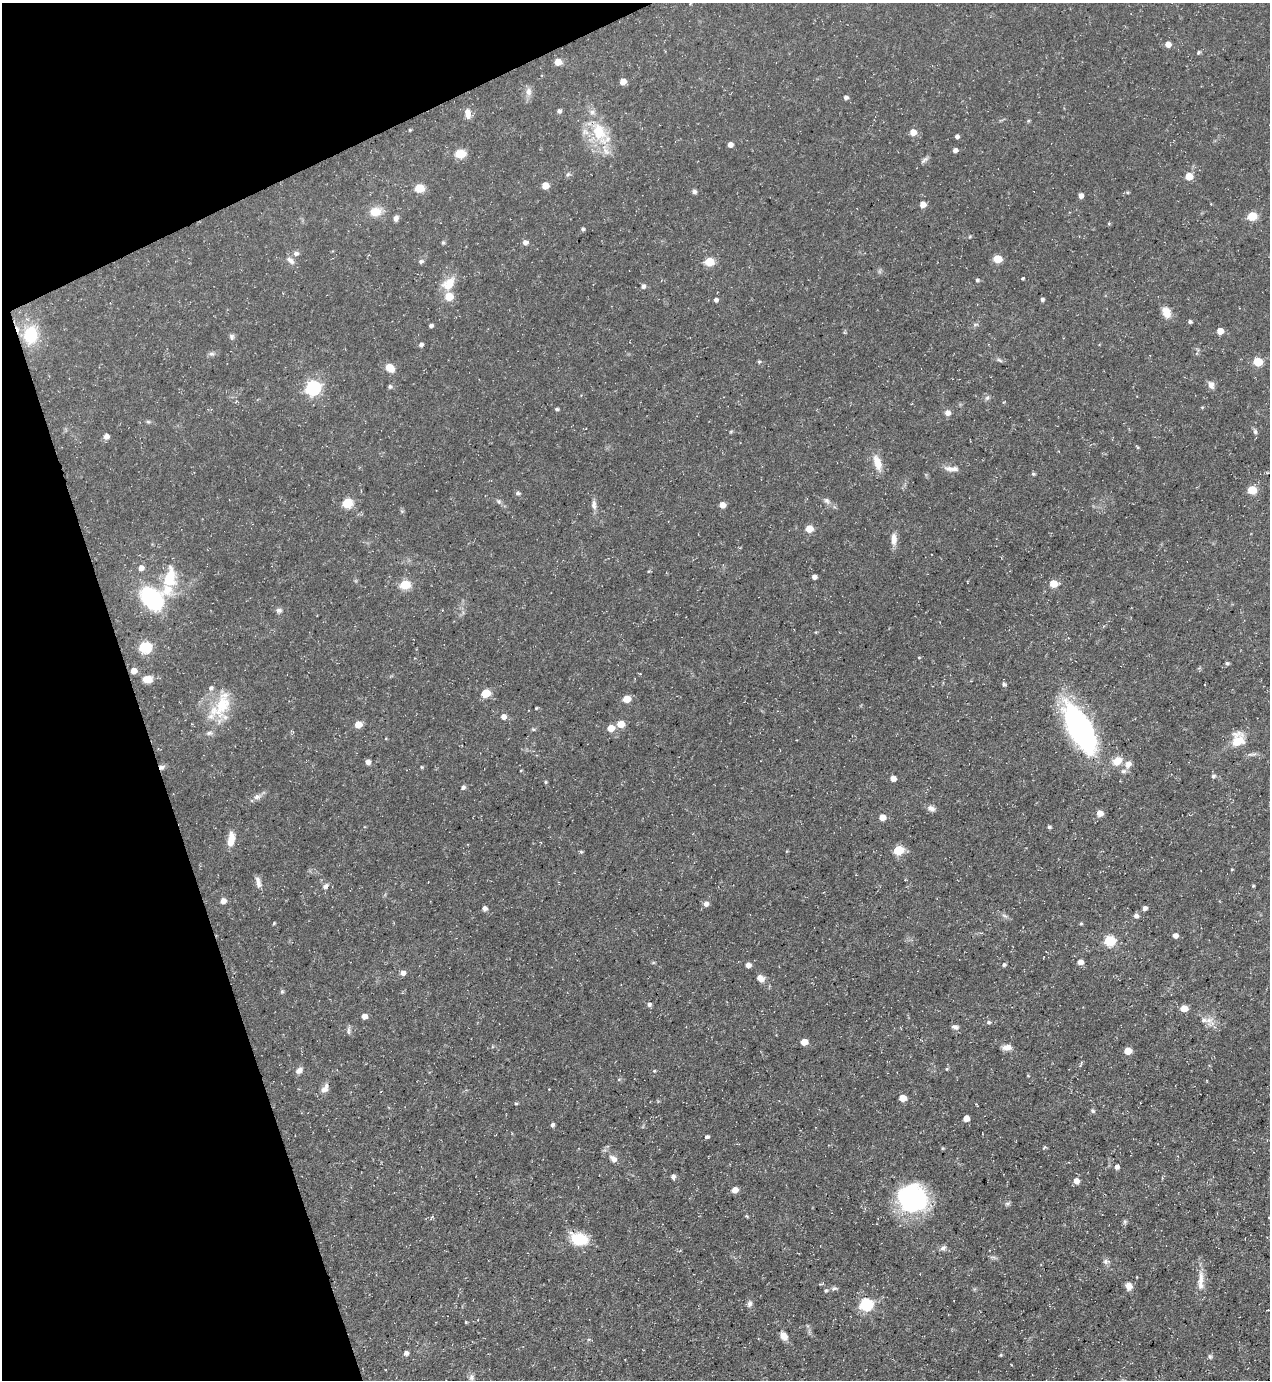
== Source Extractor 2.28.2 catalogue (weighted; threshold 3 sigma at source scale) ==
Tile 5 of 4 x 4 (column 1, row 2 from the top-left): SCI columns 279-1546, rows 2759-4136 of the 5500 x 5515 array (HDU 1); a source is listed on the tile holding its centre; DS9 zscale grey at full resolution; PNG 1272 x 1382 px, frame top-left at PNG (2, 3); no overlay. Shown black and unused: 17% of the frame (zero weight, under 3 of 5 exposures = <1% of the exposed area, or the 3 px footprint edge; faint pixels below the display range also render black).
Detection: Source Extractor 2.28.2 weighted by HDU 2 'WHT'; one run over the whole footprint, this tile lists its part. Background 0.0362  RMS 0.004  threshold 0.018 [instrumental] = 3 sigma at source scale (4.5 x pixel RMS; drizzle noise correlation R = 1.50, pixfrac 1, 0.05/0.05 arcsec/px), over >= 5 px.
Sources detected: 199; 8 inside a brighter listed object's ellipse — not listed separately; the other 191 listed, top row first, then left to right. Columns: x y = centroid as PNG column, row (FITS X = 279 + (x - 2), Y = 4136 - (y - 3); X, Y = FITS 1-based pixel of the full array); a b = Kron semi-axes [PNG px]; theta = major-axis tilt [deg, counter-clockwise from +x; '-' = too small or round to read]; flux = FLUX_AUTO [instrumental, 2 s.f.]
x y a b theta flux
1168 44 5 5 - 3.3
1199 52 5 4 - 0.7
558 62 5 5 - 5.2
623 81 5 5 - 4.5
528 91 11 9 90 2.2
846 97 5 4 - 1.1
559 111 4 4 - 1.1
467 114 12 7 -84 2.7
1028 121 5 4 - 0.48
410 130 4 3 - 0.42
599 132 28 20 -69 16
913 132 5 5 - 4.5
957 136 5 4 - 0.97
730 145 5 4 - 2.1
955 150 5 4 - 1.6
460 154 11 8 4 5.8
924 160 14 5 38 1.2
568 174 7 5 44 0.82
1189 176 5 5 - 7.3
545 186 5 5 - 6.2
419 188 6 5 - 16
694 192 6 5 - 1.1
1127 192 5 3 - 0.39
1081 196 4 4 - 2.2
923 204 5 5 - 3.9
375 212 15 11 9 5.3
1252 216 6 5 - 16
396 218 7 5 71 1.4
1109 223 5 4 - 0.41
583 229 5 4 - 0.77
443 242 5 5 - 0.58
525 242 6 5 - 1.7
296 253 7 6 - 1.3
997 259 5 5 - 12
290 260 13 7 -40 1.9
421 261 7 6 - 0.93
709 262 6 5 - 13
1023 278 4 3 - 0.42
977 280 4 4 - 0.78
449 284 20 14 45 6.6
643 286 5 5 - 1.4
449 296 5 5 - 11
1042 299 4 4 - 0.95
716 300 4 4 - 1.3
1166 312 14 9 -67 4.1
1190 322 4 4 - 0.85
975 324 8 4 9 0.77
431 325 4 3 - 0.96
1220 331 5 5 - 4.9
30 335 18 14 83 14
232 337 8 6 -80 0.98
421 345 5 4 - 1.1
211 354 8 6 -1 1
999 360 9 3 -33 0.76
759 362 5 4 - 0.57
1258 362 5 5 - 15
390 368 10 7 -37 5
1211 385 10 7 -75 2.1
390 386 5 5 - 0.87
313 388 7 6 - 84
987 398 7 4 58 0.8
557 409 4 3 - 0.76
947 413 6 6 - 2.4
148 422 6 4 -2 0.59
731 431 6 3 20 0.42
1255 432 7 6 - 0.91
106 436 6 5 - 2.1
877 463 18 9 -71 5.5
951 469 22 7 -4 2.7
1033 474 5 4 - 0.61
1252 490 5 5 - 13
518 493 5 5 - 0.93
499 501 7 6 - 0.87
827 501 8 7 - 1.2
347 503 6 5 - 22
594 505 13 7 -85 2
722 505 5 5 - 3.4
809 529 5 5 - 7.6
894 539 17 8 -88 3
141 568 6 5 - 2.5
649 571 5 4 - 0.43
814 577 4 4 - 1.8
169 578 29 17 81 14
1053 584 6 5 - 7.3
405 585 6 5 - 21
152 598 18 13 -46 51
279 610 8 6 -1 1.2
816 632 5 3 - 0.31
145 647 6 6 - 38
919 657 4 3 - 0.32
1227 663 5 4 - 0.77
133 671 5 5 - 3.4
147 679 11 8 -3 3.4
1004 684 5 5 - 0.81
486 693 6 5 - 15
626 699 5 5 - 7.3
222 705 45 19 68 17
536 708 3 3 - 0.38
503 717 5 5 - 2.4
358 724 6 5 - 4.7
621 724 6 5 - 6.1
611 728 5 5 - 5.5
533 729 6 4 5 0.57
1080 729 50 20 -62 90
1238 740 18 14 72 7.8
1117 761 12 9 36 4.8
368 762 6 5 - 1.5
1128 764 11 9 62 2.5
162 767 8 6 22 1.2
422 767 5 3 - 0.38
521 770 4 2 - 0.28
1213 776 5 5 - 0.84
893 778 6 6 - 1.8
546 782 4 4 - 0.46
463 787 5 5 - 0.94
257 797 12 6 27 1.9
931 808 10 7 -23 1.8
1100 813 6 5 - 3.2
882 817 5 5 - 4.2
1049 827 4 4 - 0.68
231 840 18 8 82 4.9
898 850 6 5 - 18
787 851 5 3 - 0.32
581 852 4 4 - 0.58
1232 869 3 3 - 0.4
258 882 15 6 -75 2.1
325 886 8 6 58 1.4
1253 886 4 4 - 0.38
223 901 6 5 - 2.7
706 904 6 5 - 1.9
484 908 5 5 - 1.5
1145 908 5 5 - 1.3
1005 916 10 4 -29 0.98
1136 916 5 5 - 1.5
274 923 4 3 - 0.43
1081 923 4 4 - 0.43
1175 935 5 4 - 2.3
1110 941 6 5 - 32
1080 962 5 5 - 2.6
748 965 5 5 - 2.3
1004 965 5 4 - 0.71
403 973 6 5 - 1.8
761 978 9 7 -38 2.4
282 992 6 4 1 0.55
649 1004 5 5 - 1
1184 1008 5 5 - 5.9
364 1016 5 5 - 2.7
1209 1020 18 9 -74 3.8
989 1022 5 5 - 0.8
955 1027 9 5 -10 1.2
348 1031 11 5 86 1
804 1042 5 4 - 5.9
1007 1047 11 6 7 2.5
1128 1051 5 5 - 7.1
947 1069 5 4 - 0.48
299 1070 9 6 41 1.7
654 1071 5 4 - 0.45
619 1079 5 3 - 0.39
325 1088 13 8 59 2.4
903 1098 5 5 - 6.1
516 1103 5 3 - 0.43
1093 1111 5 4 - 0.84
966 1118 5 4 - 3.9
552 1125 5 4 - 0.99
707 1137 5 4 - 0.95
1044 1147 5 3 - 0.47
613 1159 9 7 -47 2.2
1117 1167 5 5 - 1.2
673 1177 5 5 - 1.2
1076 1181 6 5 - 2.7
735 1190 7 6 - 2.4
912 1198 31 27 -22 52
1007 1203 8 4 8 0.75
432 1217 4 4 - 0.59
1125 1222 6 5 - 0.7
579 1239 17 12 -16 13
943 1248 9 6 27 1.3
1106 1261 9 7 0 1.2
1201 1279 25 7 86 4.4
1129 1286 8 7 - 2.6
834 1289 8 4 20 0.87
826 1290 5 5 - 0.69
750 1304 9 6 71 1.3
866 1304 6 6 - 53
1268 1310 3 2 - 0.3
466 1322 4 4 - 0.34
783 1336 10 7 -57 3
406 1353 5 5 - 1.4
1001 1355 4 4 - 0.42
1210 1357 7 3 -37 0.64
471 1377 9 7 77 1.4
Overlapping masked pixels (flux is a lower limit): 2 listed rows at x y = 30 335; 162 767